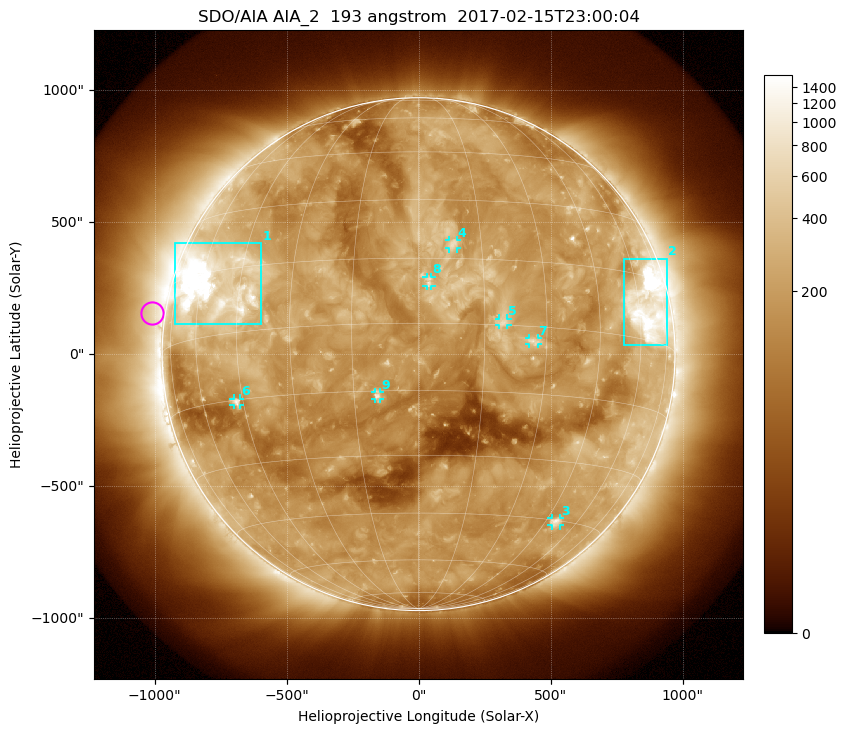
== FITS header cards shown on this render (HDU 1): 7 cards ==
TELESCOP= 'SDO/AIA'
INSTRUME= 'AIA_2'
WAVELNTH=                  193
WAVEUNIT= 'angstrom'
DATE-OBS= '2017-02-15T23:00:04.84'
CTYPE1  = 'HPLN-TAN'
CTYPE2  = 'HPLT-TAN'

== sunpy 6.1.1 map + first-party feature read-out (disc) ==
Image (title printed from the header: SDO/AIA AIA_2  193 angstrom  2017-02-15T23:00:04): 1024 x 1024 px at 2.4 arcsec/px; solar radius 972 arcsec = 405 px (full disc in frame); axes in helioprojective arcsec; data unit not stated in the header (colour bar unlabelled)
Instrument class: DISC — disc imager (sunpy class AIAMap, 193 A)
Bright regions (active regions / flare kernels): reference = the median radial profile (limb darkening/brightening removed); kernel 9 px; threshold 5 sigma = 362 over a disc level ~166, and >= 1.15x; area >= 12 px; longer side >= 10 px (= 24 arcsec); searched inside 0.97 R_sun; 9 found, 9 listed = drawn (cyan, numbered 1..; 7 of them under ~33 arcsec drawn as corner ticks so the feature stays visible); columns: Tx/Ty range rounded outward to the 5 arcsec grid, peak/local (2 s.f.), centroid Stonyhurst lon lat
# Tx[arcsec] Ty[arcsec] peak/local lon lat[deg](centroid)
1 -925..-595 115..420 16 -54 +12
2 775..940 35..365 14 +64 +7
3 505..535 -650..-620 4.2 +49 -45
4 115..145 400..435 4.1 +8 +18
5 305..335 110..135 3.9 +19 +1
6 -700..-675 -195..-165 5.1 -47 -15
7 420..450 35..60 3.9 +27 -3
8 30..50 260..295 3.7 +2 +9
9 -165..-145 -170..-145 4.4 -9 -16
Off-limb structures (1.02-1.3 R_sun): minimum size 162 px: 4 found; the strongest spans PA ~45..115 deg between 1.02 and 1.3 R_sun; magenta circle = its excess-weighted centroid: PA ~80 deg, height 1.05 R_sun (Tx ~-1010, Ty ~155 arcsec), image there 1.9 x the reference